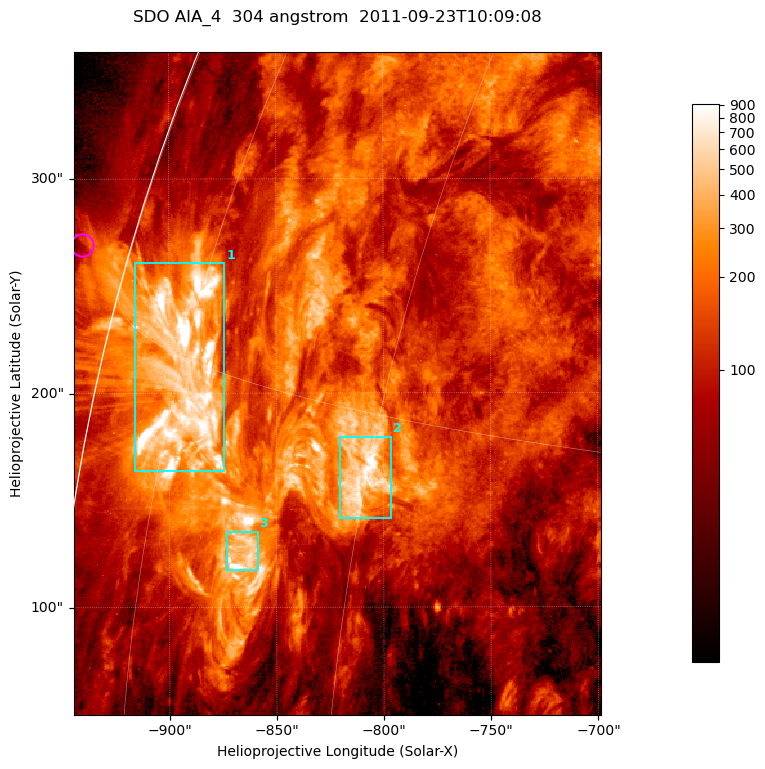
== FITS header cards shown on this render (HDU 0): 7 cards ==
TELESCOP= 'SDO     '           /
INSTRUME= 'AIA_4   '           /
WAVELNTH=                  304 /
WAVEUNIT= 'angstrom'           /
DATE-OBS= '2011-09-23T10:09:08.12' /
CTYPE1  = 'HPLN-TAN'           /
CTYPE2  = 'HPLT-TAN'           /

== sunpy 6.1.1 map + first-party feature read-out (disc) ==
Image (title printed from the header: SDO AIA_4  304 angstrom  2011-09-23T10:09:08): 410 x 515 px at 0.6 arcsec/px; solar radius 956 arcsec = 1593 px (partial field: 2.5% of the solar disc is inside the frame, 93% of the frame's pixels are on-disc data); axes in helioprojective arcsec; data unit not stated in the header (colour bar unlabelled)
Pointing: header CRPIX1/2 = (2058.21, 2041.36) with CRVAL1/2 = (0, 0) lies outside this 410 x 515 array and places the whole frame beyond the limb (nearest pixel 1.41 R_sun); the SolarSoft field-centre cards XCEN/YCEN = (-821.5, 204.5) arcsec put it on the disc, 1305 arcsec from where CRPIX/CRVAL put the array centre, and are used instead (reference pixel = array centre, CRVAL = XCEN/YCEN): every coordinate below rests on XCEN/YCEN
Orientation: roll -0.132 deg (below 1 deg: not rotated)
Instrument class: DISC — disc imager (sunpy class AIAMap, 304 A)
Bright regions (active regions / flare kernels): reference = the on-disc median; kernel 3 px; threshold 5 sigma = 366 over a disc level ~115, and >= 1.15x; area >= 211 px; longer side >= 5 px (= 3 arcsec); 3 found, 3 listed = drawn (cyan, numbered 1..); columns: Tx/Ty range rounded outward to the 2 arcsec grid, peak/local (2 s.f.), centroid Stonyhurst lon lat
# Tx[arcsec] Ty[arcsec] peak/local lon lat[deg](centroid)
1 -916..-874 162..262 14 -74 +15
2 -822..-796 140..180 9.3 -60 +13
3 -874..-858 116..136 12 -67 +10
Off-limb structures (1.02-1.3 R_sun): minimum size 105 px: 1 found; the strongest spans PA ~75 deg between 1.02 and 1.03 R_sun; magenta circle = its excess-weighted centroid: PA ~75 deg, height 1.02 R_sun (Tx ~-940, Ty ~270 arcsec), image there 1.6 x the reference